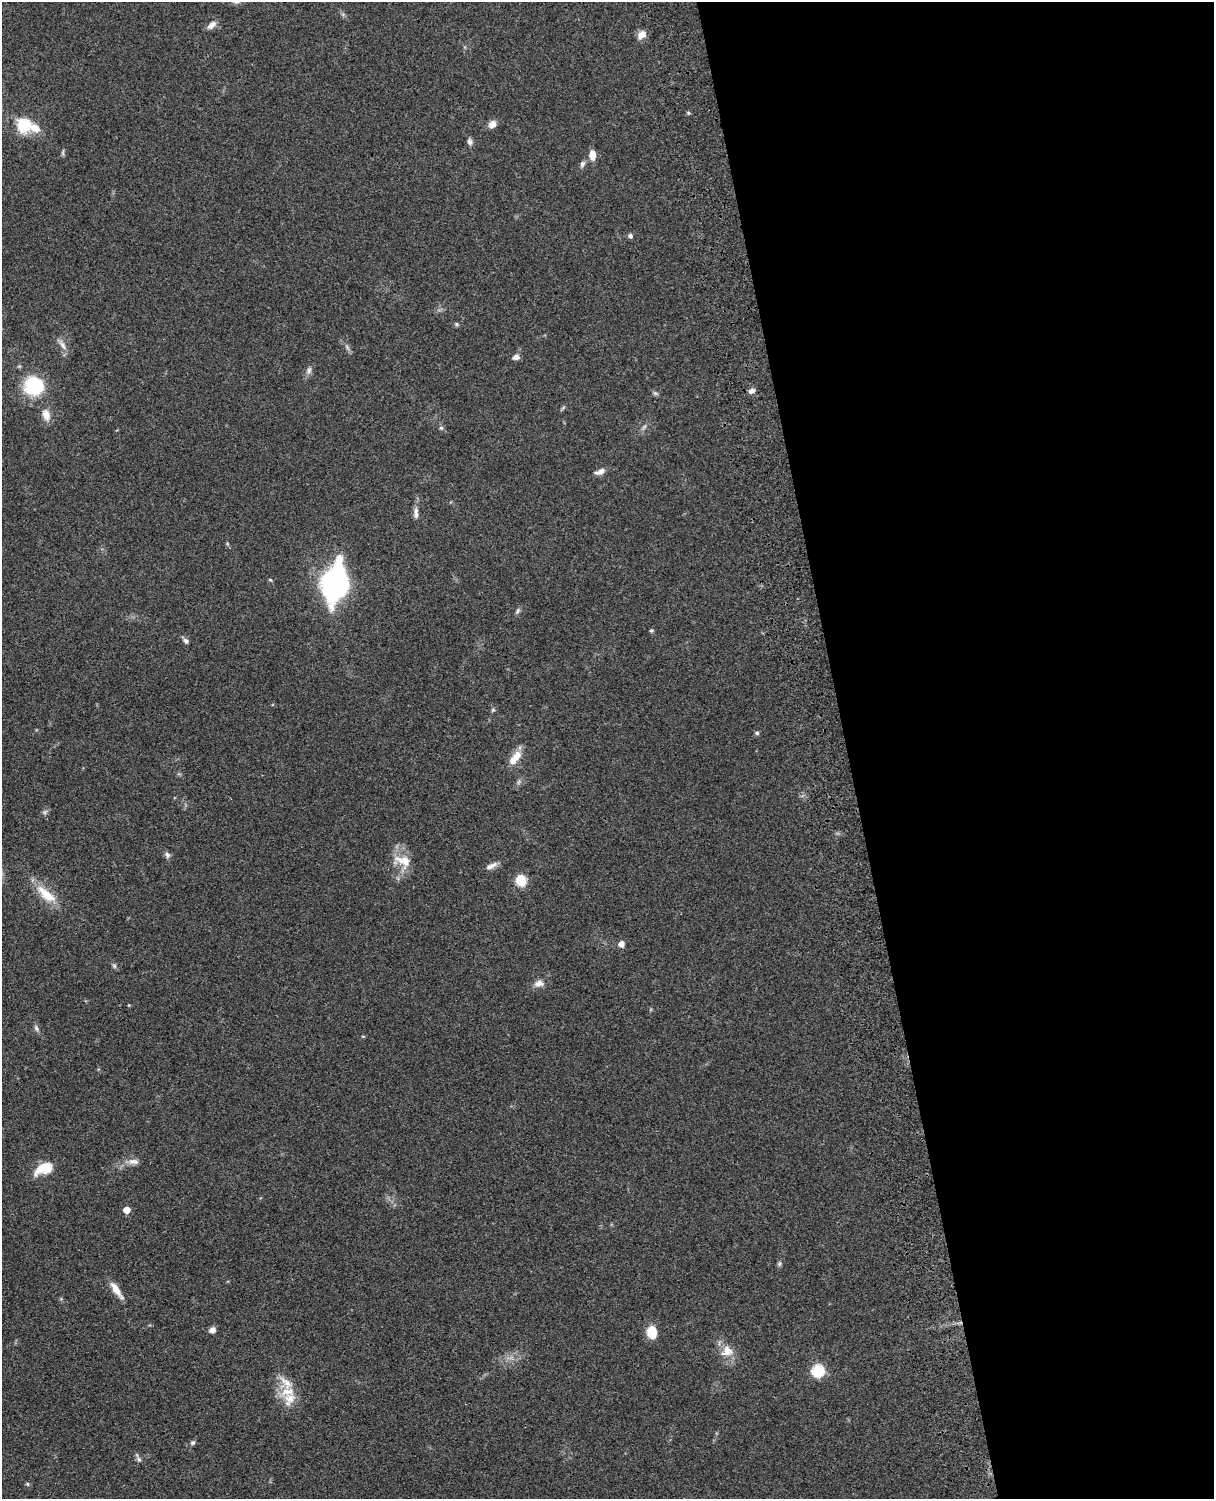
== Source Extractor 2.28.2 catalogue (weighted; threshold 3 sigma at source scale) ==
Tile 8 of 4 x 3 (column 4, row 2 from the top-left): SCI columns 3759-4970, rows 1773-3269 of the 5090 x 4927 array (HDU 1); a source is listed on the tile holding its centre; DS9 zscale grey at full resolution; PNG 1216 x 1501 px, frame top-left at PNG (2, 2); no overlay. Shown black and unused: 30% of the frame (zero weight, under 3 of 4 exposures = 6% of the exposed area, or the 3 px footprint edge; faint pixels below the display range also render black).
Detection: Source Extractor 2.28.2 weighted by HDU 2 'WHT'; one run over the whole footprint, this tile lists its part. Background 0.0756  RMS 0.0057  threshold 0.0257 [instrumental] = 3 sigma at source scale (4.5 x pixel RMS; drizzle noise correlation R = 1.50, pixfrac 1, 0.05/0.05 arcsec/px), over >= 5 px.
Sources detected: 59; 1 too faint to see at this stretch — not listed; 6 inside a brighter listed object's ellipse — not listed separately; the other 52 listed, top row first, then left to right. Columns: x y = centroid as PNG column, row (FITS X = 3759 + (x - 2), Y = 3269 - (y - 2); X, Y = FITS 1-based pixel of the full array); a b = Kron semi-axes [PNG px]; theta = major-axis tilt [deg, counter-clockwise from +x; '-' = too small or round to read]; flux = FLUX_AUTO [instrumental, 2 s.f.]
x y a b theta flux
212 25 12 7 41 3.4
641 35 12 9 46 4.1
688 113 5 4 - 0.81
492 124 8 7 - 4.3
24 125 18 16 -45 18
470 142 9 7 -77 1.8
63 153 9 4 82 0.95
593 154 9 6 -88 6.3
582 164 8 6 72 1.7
630 236 6 5 - 1.5
456 324 6 5 - 0.84
62 345 17 6 -56 3.3
516 357 9 6 14 2.7
309 370 11 5 74 2
34 386 17 16 - 38
752 391 9 6 30 2.1
655 393 6 5 - 1.1
46 415 13 9 -75 6
644 427 8 4 46 1.3
441 428 6 5 - 1.1
601 471 11 7 38 2.8
416 510 11 6 86 2.3
335 583 31 18 78 150
518 611 9 5 60 1.3
651 630 5 4 - 0.82
186 641 8 6 -43 1.5
493 710 6 5 - 0.91
757 733 6 4 -15 1.1
516 756 15 11 52 6.7
44 812 8 6 36 1.3
167 855 8 6 -59 1.9
403 861 26 15 -26 11
491 866 15 6 26 3.2
521 880 9 8 - 14
46 894 33 12 -41 14
621 944 5 5 - 5.1
114 966 7 5 -46 1.1
539 983 13 8 8 3.7
36 1028 10 5 -59 1.5
132 1161 13 8 13 3.7
43 1169 22 12 24 13
127 1210 5 5 - 8.7
779 1264 8 5 83 1.1
116 1290 24 7 -55 6.5
212 1330 8 6 33 2.6
652 1332 12 9 -88 12
727 1351 18 16 22 8.2
818 1371 6 6 - 66
289 1399 23 15 65 9.7
193 1443 7 5 43 1.3
139 1459 9 6 -64 1.6
27 1484 5 5 - 0.8